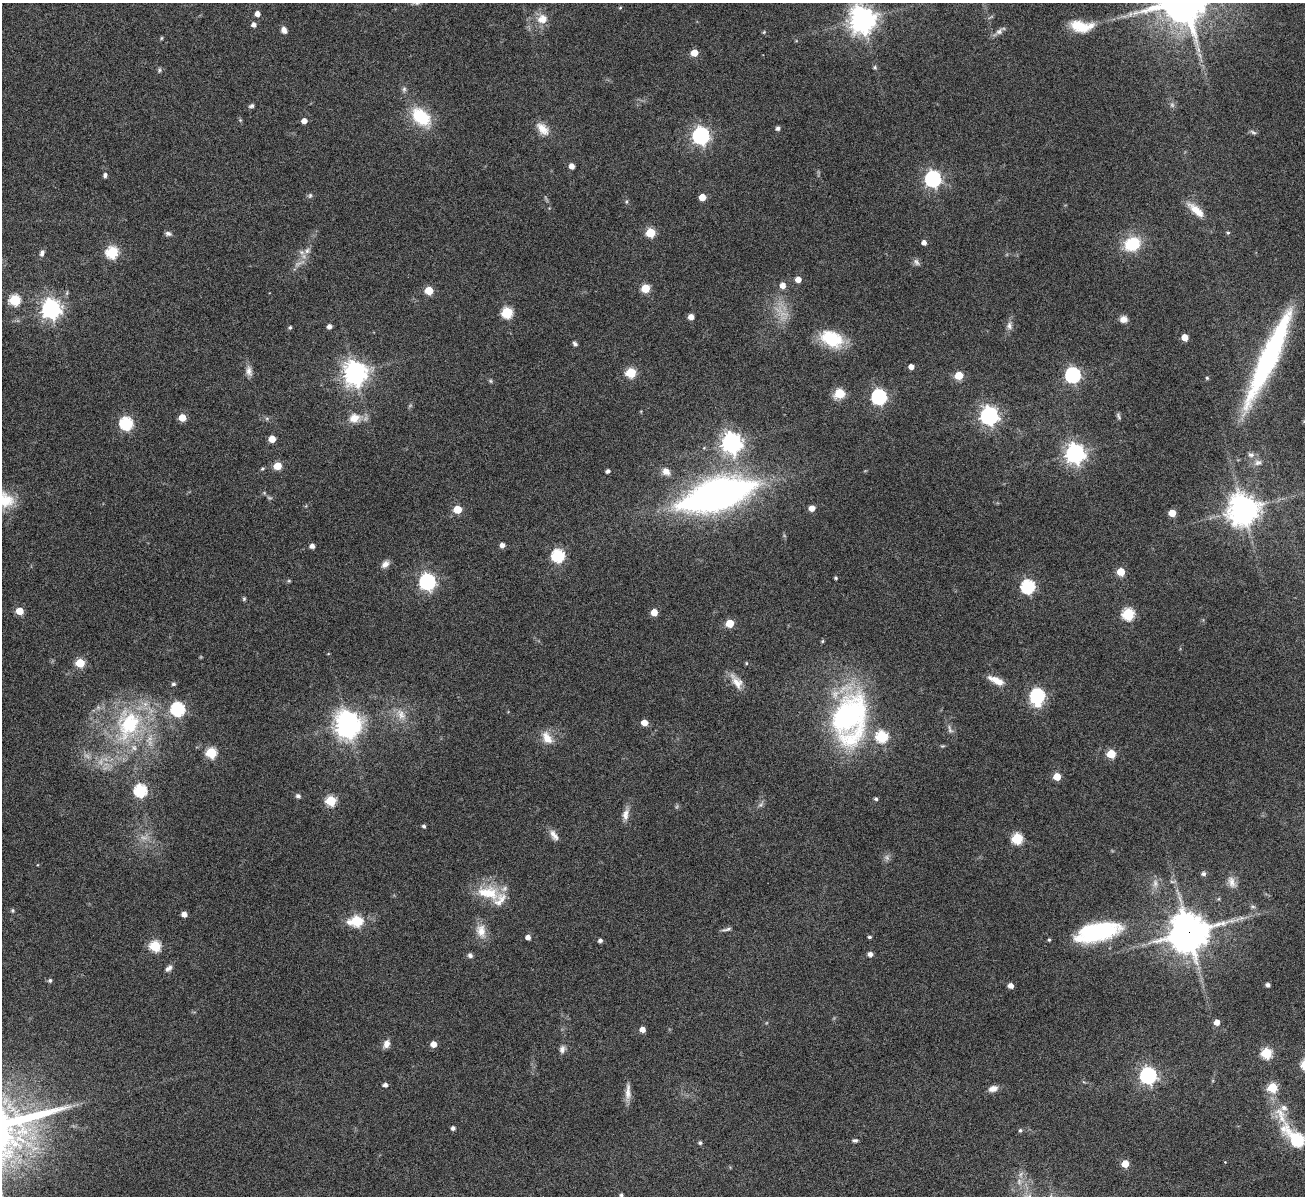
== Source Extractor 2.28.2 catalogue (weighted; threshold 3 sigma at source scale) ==
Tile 7 of 4 x 4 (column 3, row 2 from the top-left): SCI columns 2614-3916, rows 2666-3859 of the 5223 x 5210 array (HDU 1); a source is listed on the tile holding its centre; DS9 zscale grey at full resolution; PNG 1307 x 1198 px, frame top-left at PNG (2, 3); no overlay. Shown black and unused: <1% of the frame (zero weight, under 4 of 8 exposures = <1% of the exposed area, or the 3 px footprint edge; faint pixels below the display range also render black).
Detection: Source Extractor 2.28.2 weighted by HDU 2 'WHT'; one run over the whole footprint, this tile lists its part. Background 0.108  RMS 0.0052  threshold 0.0211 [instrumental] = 3 sigma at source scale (4.09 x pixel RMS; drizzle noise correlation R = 1.36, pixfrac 0.8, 0.05/0.05 arcsec/px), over >= 5 px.
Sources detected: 179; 5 too faint to see at this stretch — not listed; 5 inside a brighter listed object's ellipse — not listed separately; the other 169 listed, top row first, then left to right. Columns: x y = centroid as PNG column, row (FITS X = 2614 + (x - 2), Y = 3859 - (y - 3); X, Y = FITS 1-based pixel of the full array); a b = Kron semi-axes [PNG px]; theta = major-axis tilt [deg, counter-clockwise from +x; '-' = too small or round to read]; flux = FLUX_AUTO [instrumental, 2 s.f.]
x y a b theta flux
620 8 5 3 - 0.42
257 14 5 4 - 3.1
1130 14 7 4 89 1
542 19 14 13 - 6.1
862 19 9 8 - 550
254 25 5 5 - 1.9
1080 26 22 12 -17 11
284 30 8 6 -65 2.2
764 32 5 4 - 0.48
999 32 9 7 36 1.9
161 38 5 3 - 0.48
694 53 5 5 - 8.2
875 67 6 5 - 0.8
159 70 6 5 - 0.8
404 89 7 6 - 1.1
251 106 6 5 - 1
421 117 28 18 -41 19
304 121 5 4 - 3
778 128 4 4 - 1.6
543 129 19 11 -47 5.4
1253 132 9 4 -30 0.97
701 136 7 7 - 160
572 166 5 4 - 3.2
105 175 7 5 83 1
933 179 7 7 - 140
310 195 7 5 63 0.86
702 197 5 5 - 7.2
1196 210 25 9 -42 6.7
650 232 5 5 - 20
1228 233 4 4 - 0.68
168 234 8 6 -14 1.3
924 242 4 4 - 2.3
1132 244 13 10 23 24
307 251 9 6 73 1.9
112 252 6 6 - 42
42 253 8 6 76 1.6
916 262 10 6 -58 1.4
798 279 5 5 - 4
783 285 5 5 - 3.8
645 288 5 5 - 16
429 290 5 5 - 12
15 300 6 6 - 34
51 309 7 7 - 240
507 312 6 6 - 36
691 317 5 4 - 3.5
1123 319 9 8 - 2.9
329 326 5 4 - 2
1009 326 10 7 -86 2.1
290 327 4 4 - 0.81
1185 337 5 5 - 5.9
832 339 27 18 -25 19
575 344 6 4 -44 1.1
1269 357 110 17 66 90
911 367 4 4 - 2.8
249 371 14 8 -80 2.7
631 372 6 5 - 25
355 373 8 8 - 420
959 375 5 5 - 12
1073 375 7 7 - 110
1207 378 5 4 - 0.6
490 381 6 4 -88 0.62
839 393 12 10 19 7.1
879 397 7 6 - 110
989 416 7 7 - 210
1118 416 9 4 -70 0.92
182 418 5 5 - 7.9
354 418 16 13 25 6.1
126 423 6 6 - 61
272 439 5 5 - 7.3
732 443 8 7 - 290
1075 453 7 7 - 260
1251 455 9 7 -2 1.8
1258 462 11 8 13 2.5
277 466 5 5 - 12
608 471 4 4 - 1.3
666 471 11 9 -38 3.1
717 495 45 17 17 330
269 498 9 3 -13 0.76
5 499 24 18 -41 11
812 508 5 5 - 4
457 509 5 5 - 12
1243 509 10 10 - 710
1172 513 5 5 - 8.1
502 545 5 4 - 2.4
312 546 4 4 - 2.4
558 556 6 6 - 58
385 564 11 7 45 2.5
1121 572 5 5 - 11
836 578 4 3 - 0.7
289 581 5 3 - 0.54
427 582 7 7 - 140
1028 586 6 6 - 69
244 599 6 5 - 0.61
19 611 5 5 - 9.7
654 612 5 5 - 6.8
1128 614 6 6 - 42
730 623 5 5 - 11
80 663 5 5 - 19
746 663 5 4 - 0.54
996 680 20 8 -25 5.6
736 682 23 11 -54 5.7
173 684 5 5 - 1
1037 696 8 7 - 88
178 709 6 6 - 78
401 714 16 10 -61 4.9
849 719 59 38 81 110
644 723 5 4 - 5.5
129 724 46 32 61 53
348 724 11 8 -84 530
950 729 13 6 -68 1.9
547 738 19 11 -59 5.9
211 753 6 5 - 31
1111 754 5 5 - 16
1057 777 5 5 - 9.4
140 790 6 6 - 58
298 796 7 6 - 1.2
876 799 4 4 - 0.9
331 801 6 5 - 30
760 805 7 4 18 0.95
625 814 16 8 77 3.3
424 826 4 4 - 0.91
554 835 16 7 -58 2.9
1017 838 6 6 - 32
1204 874 5 5 - 1.4
1172 882 7 4 -19 0.86
1231 882 17 9 -76 3.4
489 893 20 19 - 14
1253 907 6 4 -19 0.76
13 910 5 5 - 0.77
184 914 5 4 - 3.2
1241 918 8 4 0 1.3
357 921 7 6 - 34
1231 921 7 4 18 1.3
726 929 14 4 14 1.2
481 931 19 13 -82 5.9
1098 932 50 19 13 52
1188 932 12 12 - 1200
528 937 5 4 - 2.4
869 937 4 3 - 0.8
1049 940 4 4 - 0.72
600 941 5 4 - 1.4
155 946 6 5 - 33
870 954 6 5 - 1.9
470 955 6 5 - 1.3
169 968 10 6 34 1.7
50 980 6 5 - 0.8
1268 985 5 4 - 1.2
1011 986 5 4 - 3
1217 1022 5 5 - 3.4
642 1029 5 4 - 3.7
386 1044 10 7 72 2.8
433 1044 5 5 - 4.1
562 1049 11 7 78 1.9
1266 1053 6 6 - 31
1148 1075 7 7 - 150
385 1085 4 4 - 1.7
1272 1087 5 5 - 23
993 1089 11 7 13 3
628 1092 23 7 89 3.7
1284 1108 9 7 -16 2.2
453 1128 4 4 - 1.5
1020 1130 5 4 - 0.82
1297 1139 20 7 -51 58
855 1140 6 5 - 0.96
700 1143 4 4 - 0.94
1225 1162 4 4 - 0.33
1125 1164 5 5 - 8.2
1021 1174 7 4 70 1.1
621 1195 4 3 - 0.84
Overlapping masked pixels (flux is a lower limit): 1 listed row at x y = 1188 932
Isophote crosses this tile's border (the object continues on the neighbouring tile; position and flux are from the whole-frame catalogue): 2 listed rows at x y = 5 499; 1297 1139